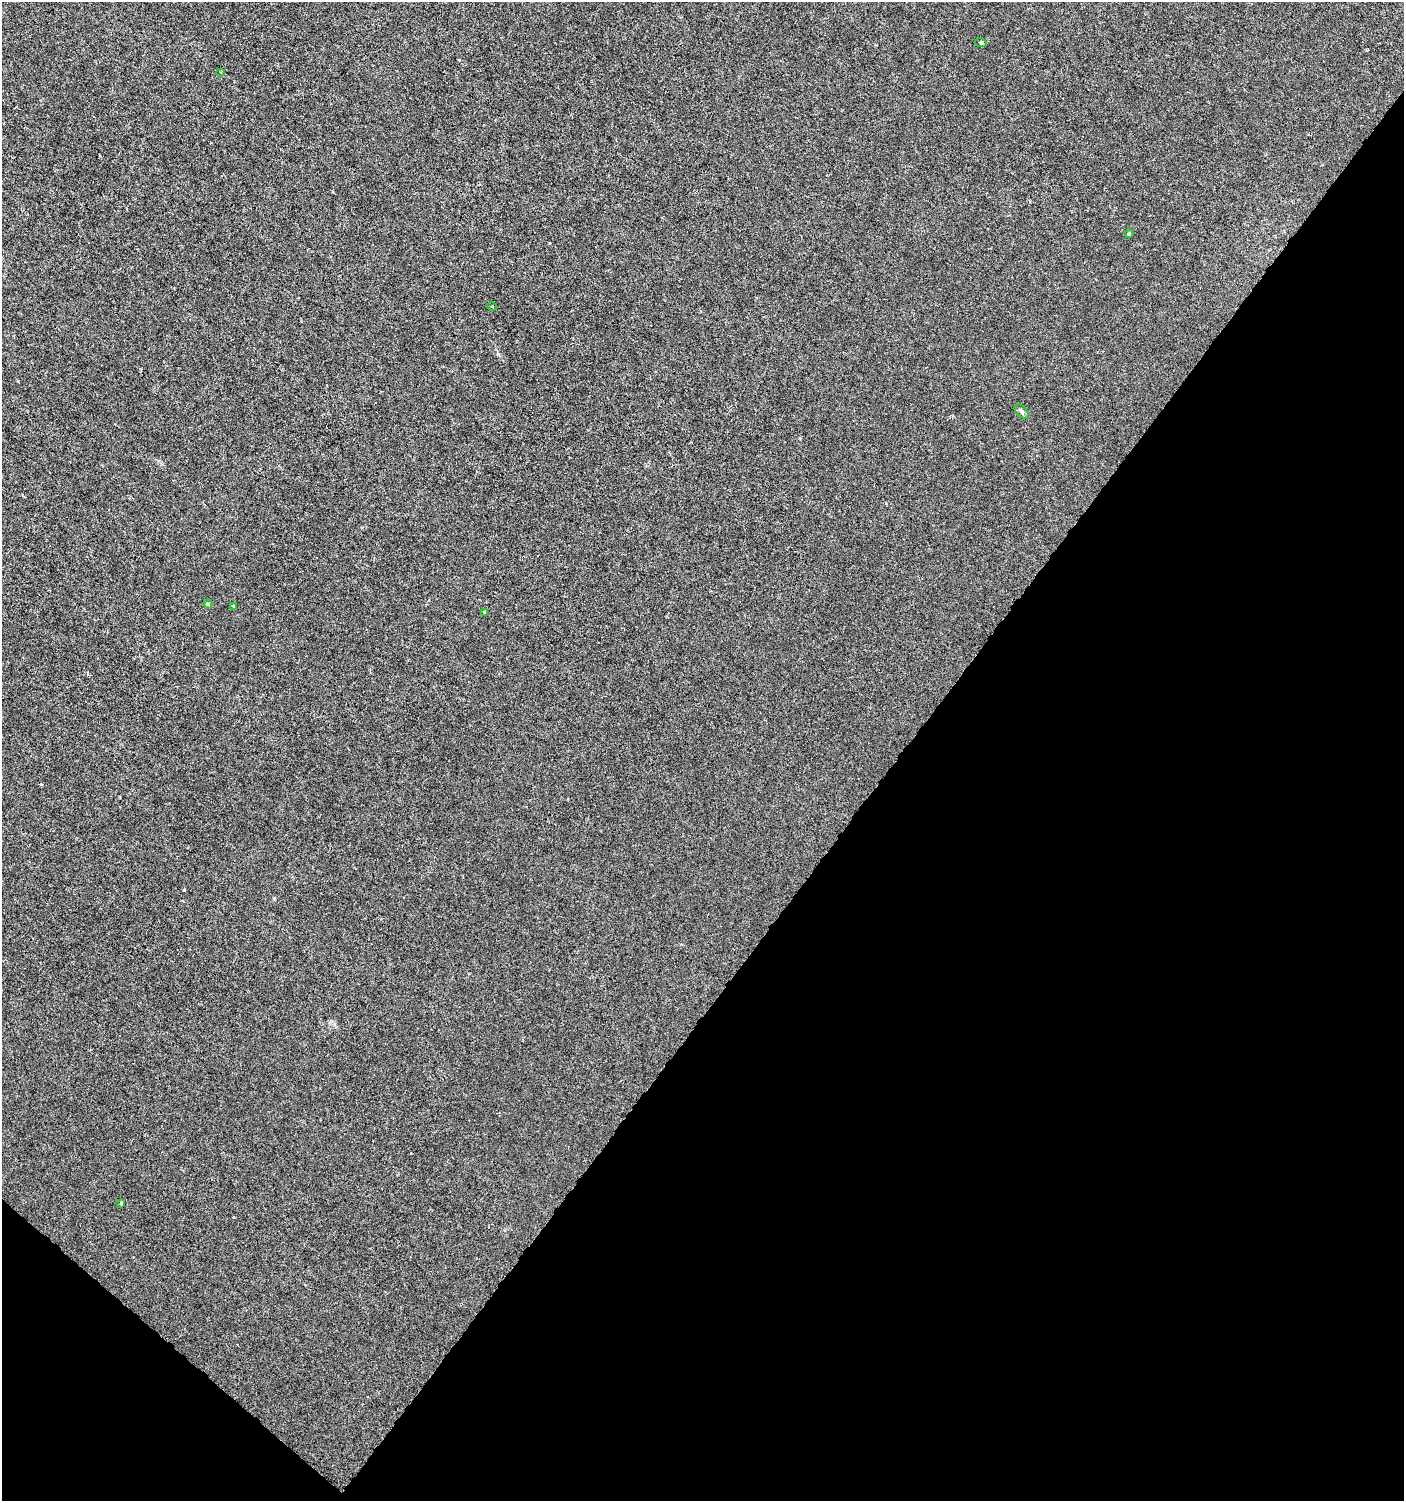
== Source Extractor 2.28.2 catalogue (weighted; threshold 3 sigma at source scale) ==
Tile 15 of 4 x 4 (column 3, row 4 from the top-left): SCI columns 2981-4382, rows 6-1504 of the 6026 x 6000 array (HDU 1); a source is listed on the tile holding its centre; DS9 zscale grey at full resolution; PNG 1406 x 1503 px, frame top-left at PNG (2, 2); each listed source drawn as its Kron ellipse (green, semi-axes under 4 px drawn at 4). Shown black and unused: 38% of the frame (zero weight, under 3 of 6 exposures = <1% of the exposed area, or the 3 px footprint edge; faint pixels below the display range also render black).
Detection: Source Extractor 2.28.2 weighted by HDU 2 'WHT'; one run over the whole footprint, this tile lists its part. Background -1.05e-05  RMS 0.0012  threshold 0.00501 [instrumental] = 3 sigma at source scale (4.09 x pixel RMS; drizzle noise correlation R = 1.36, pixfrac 0.8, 0.0396/0.0396 arcsec/px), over >= 5 px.
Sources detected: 9; all 9 listed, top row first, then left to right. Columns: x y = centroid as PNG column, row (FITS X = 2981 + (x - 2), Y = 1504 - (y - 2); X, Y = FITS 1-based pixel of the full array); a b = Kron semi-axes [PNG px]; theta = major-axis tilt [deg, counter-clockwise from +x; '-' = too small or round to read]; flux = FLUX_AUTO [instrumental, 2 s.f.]
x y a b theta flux
981 43 6 3 -18 0.13
221 72 3 3 - 0.081
1129 234 4 3 - 0.18
492 306 5 3 - 0.093
1022 411 9 5 -46 0.26
208 604 4 4 - 0.17
233 606 4 4 - 0.11
484 612 3 3 - 0.25
121 1203 4 2 - 0.24